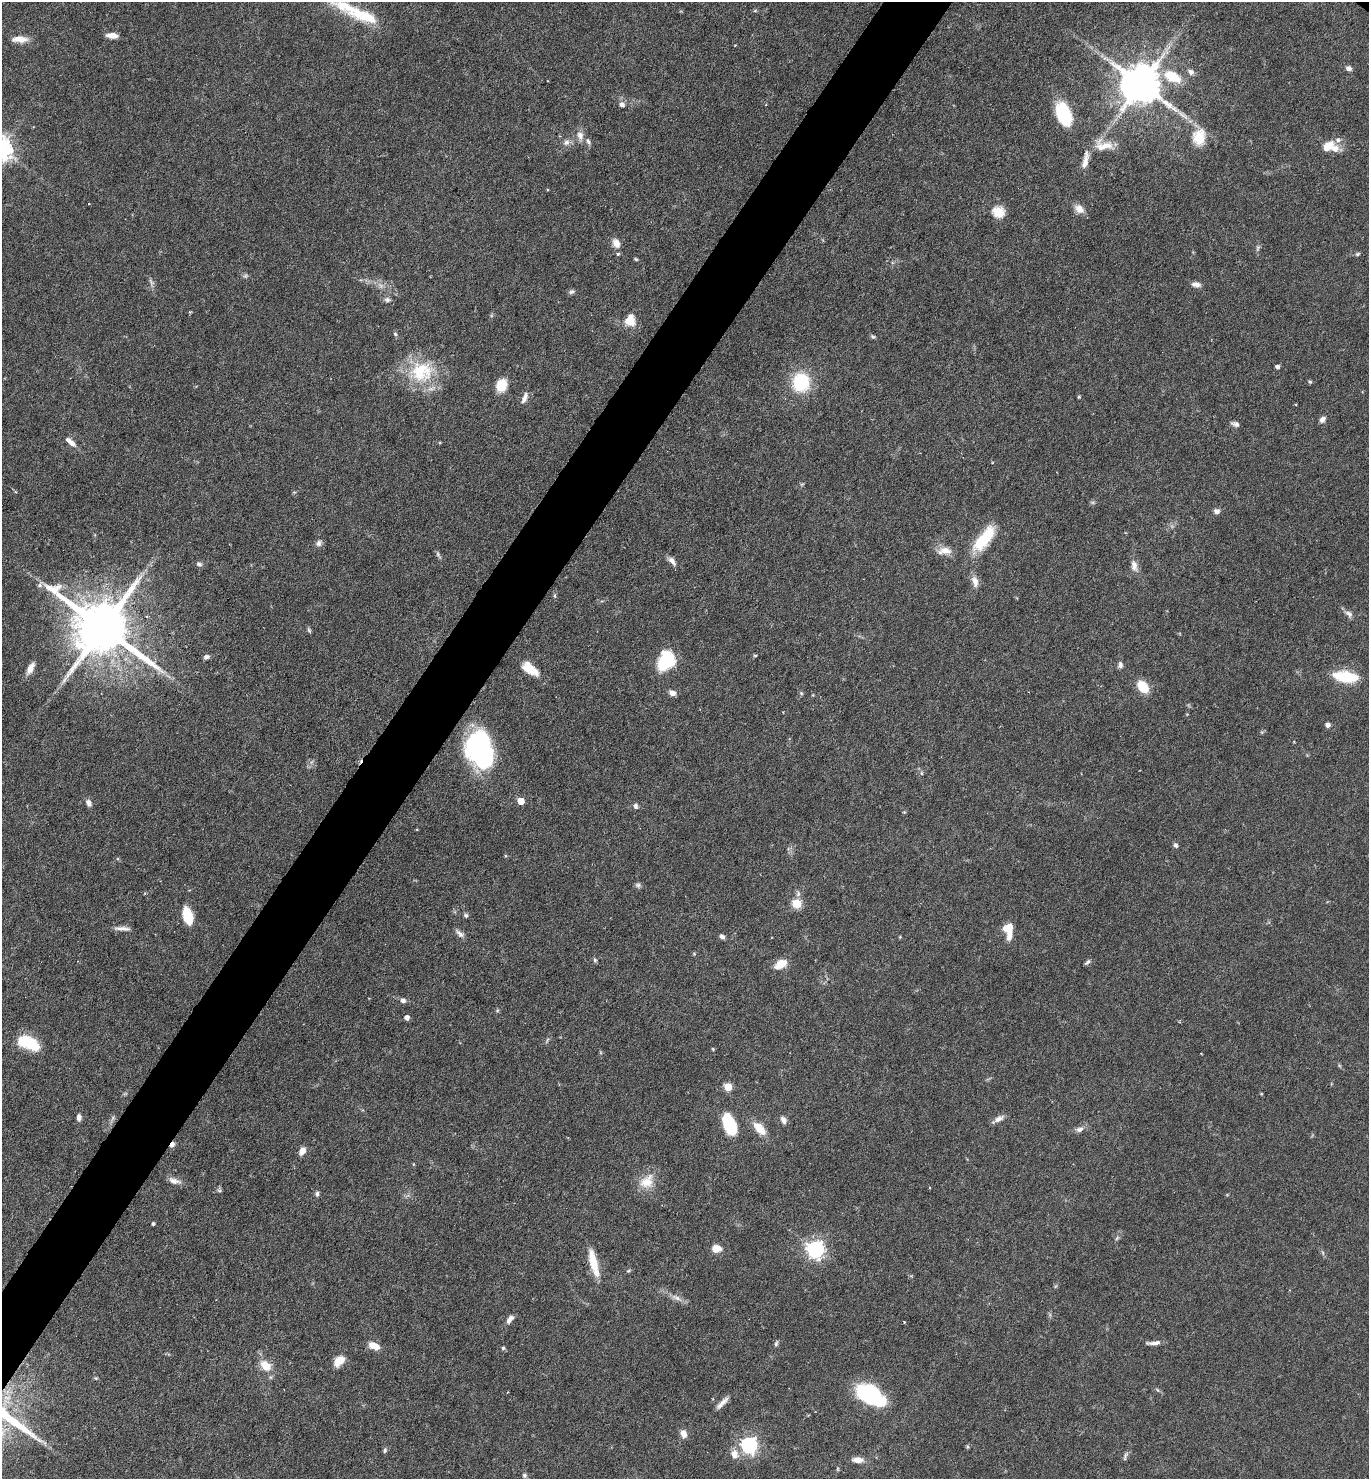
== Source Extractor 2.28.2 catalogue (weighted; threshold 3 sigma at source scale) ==
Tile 7 of 4 x 4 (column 3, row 2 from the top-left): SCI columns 3029-4395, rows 2956-4432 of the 5915 x 5909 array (HDU 1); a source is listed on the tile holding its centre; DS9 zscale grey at full resolution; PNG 1371 x 1481 px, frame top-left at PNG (2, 2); no overlay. Shown black and unused: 5% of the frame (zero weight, under 4 of 7 exposures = <1% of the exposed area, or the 3 px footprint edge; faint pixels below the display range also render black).
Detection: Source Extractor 2.28.2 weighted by HDU 2 'WHT'; one run over the whole footprint, this tile lists its part. Background 0.0575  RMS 0.0029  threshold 0.0117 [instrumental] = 3 sigma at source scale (4.09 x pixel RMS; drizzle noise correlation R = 1.36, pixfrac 0.8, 0.05/0.05 arcsec/px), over >= 5 px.
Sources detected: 146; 2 too faint to see at this stretch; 1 inside a brighter object's white glare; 1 cosmic-ray / hot-pixel residue — not listed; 10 inside a brighter listed object's ellipse — not listed separately; the other 132 listed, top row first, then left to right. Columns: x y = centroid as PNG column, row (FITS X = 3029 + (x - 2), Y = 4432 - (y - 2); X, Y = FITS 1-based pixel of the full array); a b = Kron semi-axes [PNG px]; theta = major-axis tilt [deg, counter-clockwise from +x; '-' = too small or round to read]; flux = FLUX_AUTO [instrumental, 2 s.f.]
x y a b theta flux
345 6 53 16 -22 12
755 11 6 3 19 0.29
112 36 10 5 -5 2.4
20 39 18 7 -1 2.8
735 45 4 2 - 0.18
1349 68 7 6 - 0.94
1191 72 8 7 - 1.1
1173 77 23 13 -25 7.2
1141 84 12 11 - 970
622 104 8 7 - 1.1
1063 114 21 12 -70 17
580 135 13 9 -70 1.9
1199 137 21 16 84 6
566 142 8 7 - 1.2
1103 145 27 13 -3 4.5
1328 146 13 8 42 3.3
1085 160 24 7 79 2.5
89 203 3 2 - 0.22
1079 209 14 10 -38 2.2
998 212 6 5 - 22
616 243 11 8 -67 2.2
1258 248 9 5 67 0.6
1357 254 7 4 27 0.41
636 259 5 4 - 0.36
151 282 12 5 -54 0.78
1196 284 11 6 -8 1.3
571 292 8 6 19 0.64
387 300 8 7 - 0.87
630 321 15 11 -24 3.5
395 334 5 5 - 0.45
873 337 6 5 - 0.43
1277 367 4 4 - 0.84
421 372 34 29 11 16
801 382 16 14 -87 16
1310 382 5 4 - 0.41
501 385 11 9 64 6.9
1079 397 4 3 - 0.28
524 398 15 6 68 1.5
1322 419 8 6 48 1.2
1236 424 10 5 -18 1
72 443 10 6 -50 1.4
802 484 6 4 18 0.33
1217 511 7 6 - 1
984 539 35 13 51 11
319 543 9 7 76 0.95
944 551 21 10 2 2.8
438 555 10 5 -60 0.62
672 561 13 6 -48 1.4
199 564 8 6 -35 0.72
1134 565 14 8 -81 1.8
975 581 15 8 -76 2.1
40 585 10 6 74 0.9
555 596 7 4 84 0.44
1349 614 12 7 -42 1.2
102 628 18 14 -36 2000
309 630 7 4 -54 0.44
755 655 5 3 - 0.27
206 657 6 5 - 0.84
666 660 20 15 59 13
1120 665 9 6 82 0.88
30 668 15 7 61 2.1
530 669 21 10 -37 5
1346 677 28 11 -7 11
1143 687 13 9 -52 6
673 693 8 6 -20 1.4
801 693 6 4 -46 0.36
1328 725 5 5 - 1.2
480 750 35 23 -73 49
922 773 6 4 72 0.36
521 801 5 5 - 5.2
88 803 9 6 -65 1.2
636 806 8 6 -78 0.75
1176 845 6 5 - 0.67
638 885 8 6 -44 0.66
797 904 5 5 - 14
466 915 6 5 - 0.52
187 916 11 6 -74 14
122 928 20 5 -4 1.5
1008 928 10 8 18 3.9
460 934 14 6 -39 1.1
722 937 6 5 - 0.89
595 960 7 4 -61 0.43
1087 962 9 4 41 0.57
781 964 14 9 31 3.8
403 1000 6 6 - 1
407 1018 4 4 - 1.5
29 1043 26 13 -25 9.7
713 1049 4 3 - 0.27
728 1087 5 5 - 7.8
1261 1094 4 3 - 0.23
79 1117 7 5 -85 1.2
113 1118 7 4 87 0.57
998 1119 16 6 32 1.5
784 1120 9 6 -64 1.4
729 1124 18 10 -68 17
759 1128 15 8 -47 4.8
1079 1129 11 6 20 1.2
302 1151 10 7 62 1.7
174 1181 17 8 -17 1.8
647 1182 22 16 42 5
930 1188 3 2 - 0.23
219 1190 6 5 - 0.49
317 1194 6 5 - 0.68
153 1224 4 3 - 0.46
1117 1238 7 4 71 0.43
716 1249 10 8 1 2.9
815 1250 7 7 - 110
1323 1253 7 4 -72 0.45
593 1262 33 9 -75 6
628 1271 7 4 30 0.38
676 1298 15 6 -28 1.6
510 1318 8 7 - 1
904 1322 3 3 - 0.21
1153 1343 18 4 4 1.4
776 1344 6 5 - 0.49
374 1346 12 7 -24 3.4
503 1348 5 5 - 0.41
339 1361 13 8 45 3.8
266 1366 13 9 -45 4.5
96 1378 5 5 - 0.33
1157 1390 6 4 -59 0.41
869 1395 30 16 -40 20
722 1403 22 6 47 1.8
8 1418 84 11 -36 23
683 1434 10 7 -73 1.8
749 1445 7 6 - 92
967 1447 6 4 -89 0.38
385 1450 8 5 80 0.54
734 1454 10 8 -86 2.6
1125 1456 15 4 69 0.77
858 1460 12 6 -5 2.2
524 1475 6 6 - 0.66
Overlapping masked pixels (flux is a lower limit): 1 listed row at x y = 8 1418
Isophote crosses this tile's border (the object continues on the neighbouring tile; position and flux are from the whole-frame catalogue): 2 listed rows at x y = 345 6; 8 1418